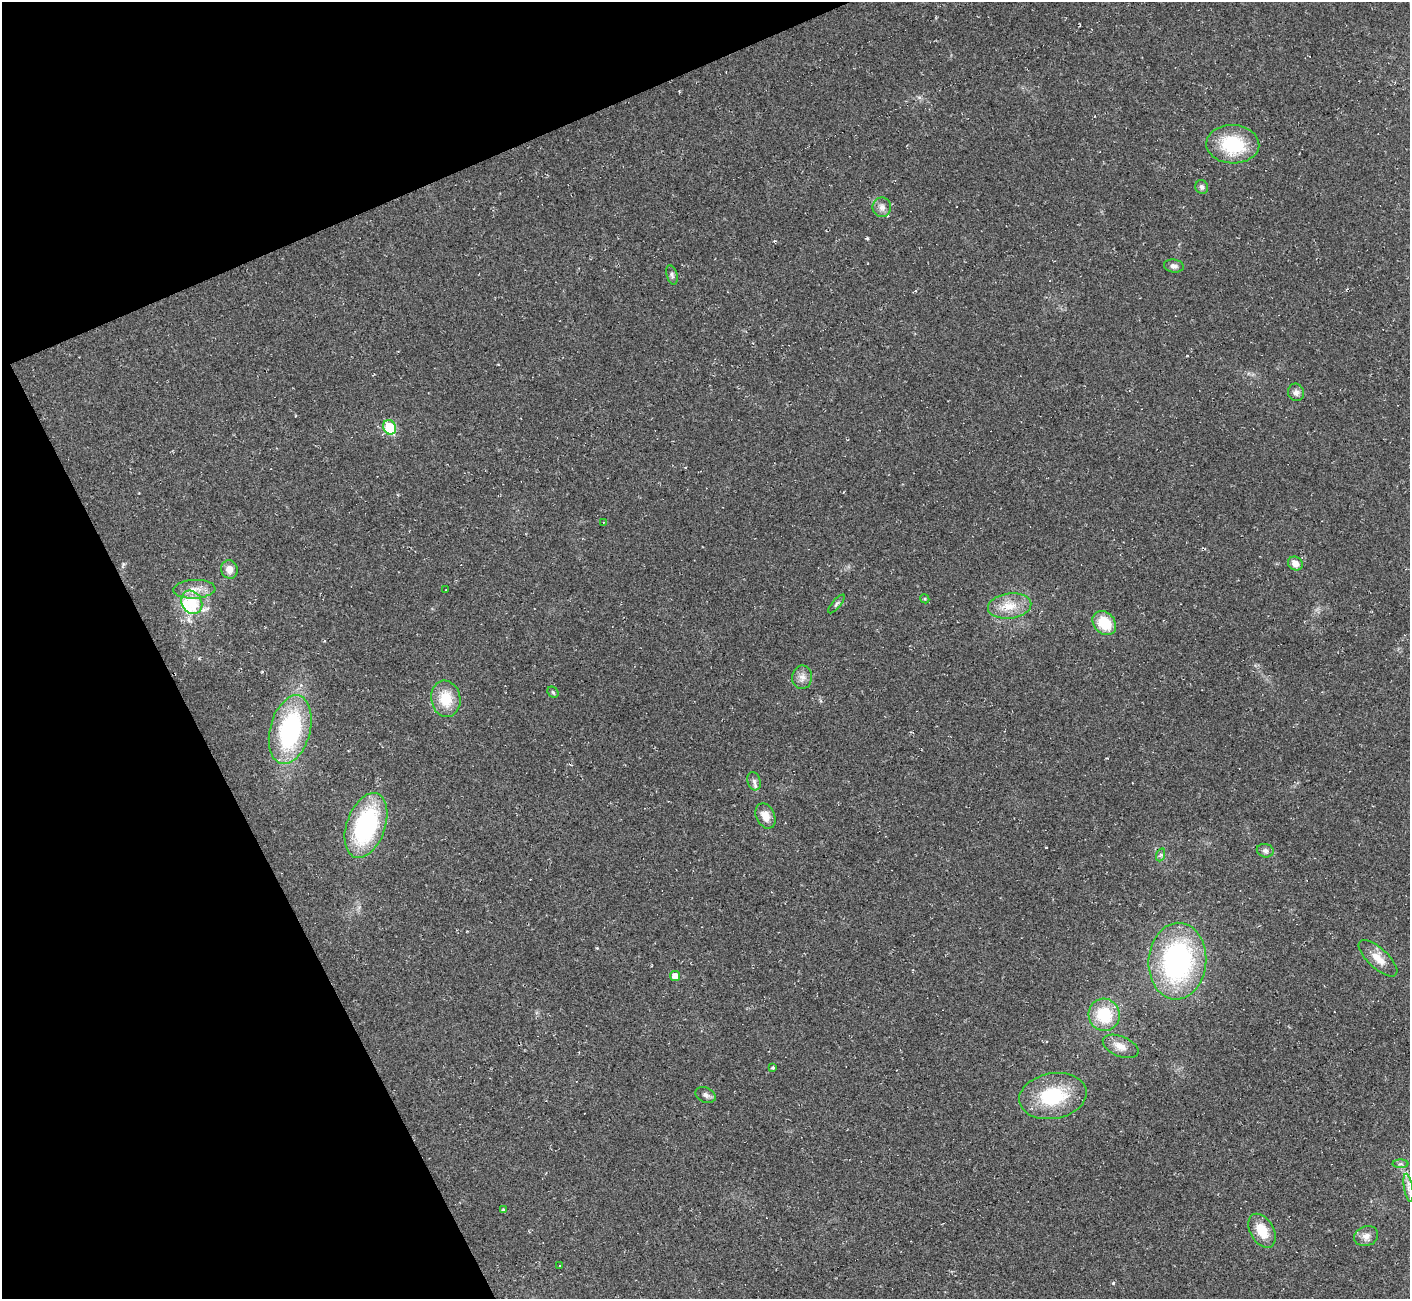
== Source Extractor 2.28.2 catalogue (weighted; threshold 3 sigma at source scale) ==
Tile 5 of 4 x 4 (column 1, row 2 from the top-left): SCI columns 3-1410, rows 2876-4172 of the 5632 x 5620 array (HDU 1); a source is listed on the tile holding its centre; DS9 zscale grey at full resolution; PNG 1412 x 1301 px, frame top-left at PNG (2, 2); each listed source drawn as its Kron ellipse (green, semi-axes under 4 px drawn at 4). Shown black and unused: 21% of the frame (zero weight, under 2 of 3 exposures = <1% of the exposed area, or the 3 px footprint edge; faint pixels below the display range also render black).
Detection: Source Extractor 2.28.2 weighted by HDU 2 'WHT'; one run over the whole footprint, this tile lists its part. Background 0.037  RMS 0.0064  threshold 0.0287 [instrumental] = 3 sigma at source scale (4.5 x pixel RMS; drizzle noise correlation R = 1.50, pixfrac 1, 0.05/0.05 arcsec/px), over >= 5 px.
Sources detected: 47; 5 cosmic-ray / hot-pixel residue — neither listed nor drawn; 2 inside a brighter listed object's ellipse — not listed separately; the other 40 listed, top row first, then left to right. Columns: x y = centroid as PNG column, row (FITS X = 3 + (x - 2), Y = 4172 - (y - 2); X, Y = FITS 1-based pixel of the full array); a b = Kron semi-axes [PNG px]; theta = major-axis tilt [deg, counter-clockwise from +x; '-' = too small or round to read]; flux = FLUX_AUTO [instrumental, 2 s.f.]
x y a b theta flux
1233 144 26 19 -2 35
1202 187 7 6 - 1.9
882 207 9 9 - 3.4
1174 266 10 6 -10 2.3
672 275 10 5 -75 1.7
1296 392 9 8 - 2.8
390 427 7 6 - 31
603 522 3 2 - 0.4
1295 564 8 6 -29 4.8
229 569 9 8 - 4.8
194 589 21 9 3 7.4
446 590 3 2 - 0.44
925 599 5 3 - 0.64
192 602 12 10 -60 20
836 604 12 3 49 1.3
1010 606 22 12 7 12
1104 623 13 10 -47 20
802 677 12 10 83 4.2
553 692 6 5 - 0.94
446 699 18 14 -81 16
290 730 35 20 75 83
754 781 9 6 -73 2.3
765 816 13 9 -65 7
366 825 34 19 70 81
1265 851 8 6 -13 2.2
1160 855 7 4 70 1.1
1378 958 24 10 -43 8.8
1177 961 38 29 85 130
675 976 5 5 - 5
1104 1015 16 15 - 23
1121 1046 19 10 -22 6.1
773 1068 4 3 - 0.93
706 1095 10 7 -24 2.3
1053 1096 34 22 10 39
1401 1164 8 4 0 1.2
1408 1188 14 4 -80 3.3
503 1210 4 3 - 0.83
1262 1231 18 11 -59 14
1366 1236 12 10 22 3.9
559 1266 2 2 - 0.46
Unlisted compact peaks at least as high as the median listed source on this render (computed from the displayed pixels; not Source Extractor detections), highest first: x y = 1113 1283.